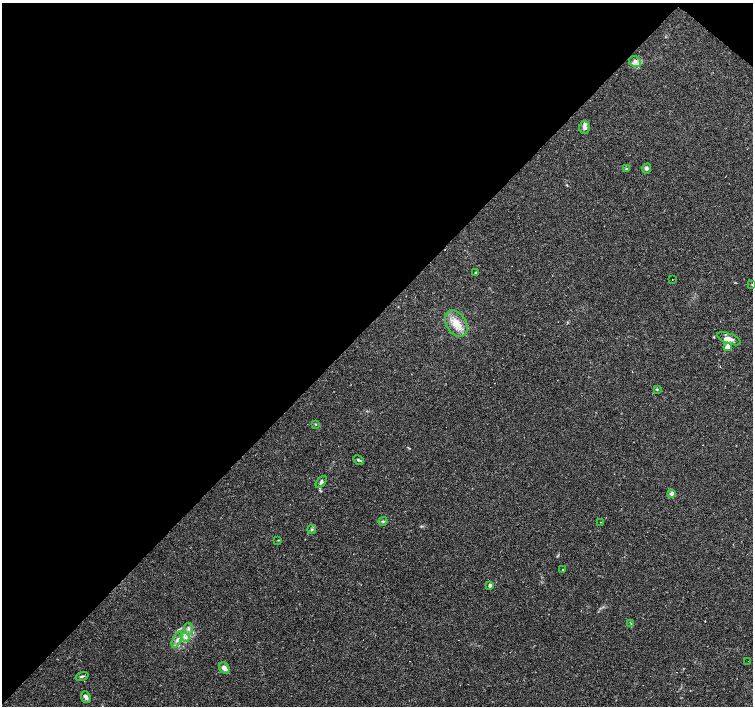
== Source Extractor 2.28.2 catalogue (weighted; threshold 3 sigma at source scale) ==
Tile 2 of 4 x 4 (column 2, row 1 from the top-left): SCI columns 1503-3004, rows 4385-5792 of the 6010 x 6019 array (HDU 1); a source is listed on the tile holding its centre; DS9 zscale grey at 2 x 2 block average (1 PNG px = mean of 2 x 2 image px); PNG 755 x 708 px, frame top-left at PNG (2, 3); each listed source drawn as its Kron ellipse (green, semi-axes under 4 px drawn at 4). Shown black and unused: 46% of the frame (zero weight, under 2 of 3 exposures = <1% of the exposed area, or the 3 px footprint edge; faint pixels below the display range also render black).
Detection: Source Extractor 2.28.2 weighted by HDU 2 'WHT'; one run over the whole footprint, this tile lists its part. Background 0.0808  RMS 0.0051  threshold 0.0229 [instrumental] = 3 sigma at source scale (4.5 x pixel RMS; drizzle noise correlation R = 1.50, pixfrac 1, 0.0396/0.0396 arcsec/px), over >= 5 px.
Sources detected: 39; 8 cosmic-ray / hot-pixel residue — neither listed nor drawn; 2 inside a brighter listed object's ellipse — not listed separately; the other 29 listed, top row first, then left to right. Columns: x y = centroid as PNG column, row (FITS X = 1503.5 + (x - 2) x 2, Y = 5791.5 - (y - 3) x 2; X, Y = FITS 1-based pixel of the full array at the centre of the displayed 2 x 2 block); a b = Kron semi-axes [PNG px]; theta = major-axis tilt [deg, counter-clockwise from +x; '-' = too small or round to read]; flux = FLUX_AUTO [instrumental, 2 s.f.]
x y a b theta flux
635 62 6 5 - 3.9
584 128 6 5 - 3.6
627 168 4 2 - 0.9
647 168 5 4 - 2.7
475 272 4 2 - 0.94
672 280 2 2 - 0.84
752 285 2 2 - 0.59
456 324 14 10 -58 16
729 339 13 5 -21 7.2
728 347 3 3 - 20
657 389 3 3 - 1.1
315 424 3 2 - 0.85
358 460 5 3 - 1.9
321 482 7 4 50 2.8
672 493 3 2 - 9.9
383 521 4 3 - 1.4
601 522 2 2 - 1
312 529 4 4 - 1.7
278 540 3 2 - 0.63
562 569 2 2 - 21
490 585 4 3 - 2.8
631 624 3 2 - 0.87
188 629 6 4 -85 3.3
185 637 5 3 - 2.7
177 640 9 4 63 4.3
748 661 2 2 - 1.1
224 668 6 4 -50 5.1
82 676 7 3 18 1.7
86 697 6 4 -67 3.7